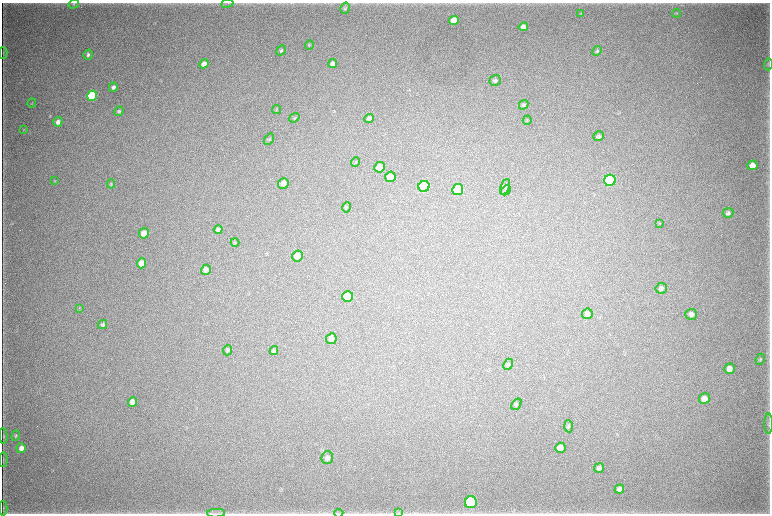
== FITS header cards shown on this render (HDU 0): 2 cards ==
NAXIS1  =                 1536 / length of data axis 1
NAXIS2  =                 1023 / length of data axis 2

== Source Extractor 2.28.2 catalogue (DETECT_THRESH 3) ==
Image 1536 x 1023 px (HDU 0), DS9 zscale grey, zoomed out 1/2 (1 PNG px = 2 x 2 image px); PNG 772 x 516 px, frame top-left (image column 1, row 1022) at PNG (2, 3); each listed source drawn as its Kron ellipse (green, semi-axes under 4 px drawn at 4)
Background 5460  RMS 43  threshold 128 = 3 sigma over >= 5 px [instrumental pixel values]
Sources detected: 84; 4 cannot appear on this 1/2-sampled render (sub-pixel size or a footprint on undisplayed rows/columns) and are neither listed nor drawn; the other 80 listed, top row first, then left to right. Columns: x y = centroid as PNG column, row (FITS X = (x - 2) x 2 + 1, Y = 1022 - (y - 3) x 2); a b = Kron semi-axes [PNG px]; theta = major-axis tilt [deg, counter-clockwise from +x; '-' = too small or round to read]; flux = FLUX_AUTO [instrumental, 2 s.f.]
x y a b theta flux
227 3 6 2 9 7.3e+03
74 4 5 4 - 1.2e+04
345 8 5 4 - 1.5e+04
677 13 4 3 - 6.0e+03
581 14 3 3 - 6.3e+03
454 20 5 4 - 1.2e+05
523 27 4 4 - 4.7e+04
309 45 5 3 - 6.4e+03
281 50 5 4 - 1.5e+04
597 51 5 4 - 1.4e+04
3 53 6 2 90 6.5e+03
88 55 5 4 - 1.9e+04
204 64 5 4 - 5.6e+04
333 64 5 4 - 4.1e+04
768 64 6 2 88 5.7e+03
495 80 6 5 - 2.1e+04
113 87 5 4 - 3.0e+04
92 96 5 5 - 8.3e+05
32 103 5 2 - 4.5e+03
524 105 5 4 - 1.5e+04
277 109 4 3 - 7.7e+03
119 111 5 5 - 1.4e+04
294 118 5 4 - 9.9e+03
369 118 5 4 - 2.6e+04
527 120 4 2 - 6.3e+03
58 122 5 4 - 4.2e+04
24 129 4 2 - 5.2e+03
599 136 6 4 33 1.8e+04
269 139 6 3 53 1.0e+04
355 162 5 3 - 7.2e+03
752 165 5 4 - 7.2e+04
380 167 5 5 - 1.2e+05
390 177 5 5 - 7.9e+04
55 180 3 2 - 5.0e+03
610 180 6 5 - 1.4e+06
283 183 5 5 - 4.7e+04
111 184 4 3 - 6.9e+03
424 186 5 5 - 1.1e+06
505 187 8 4 66 1.6e+04
458 189 5 5 - 5.0e+05
506 190 5 4 - 1.2e+04
347 207 5 4 - 9.8e+03
728 213 5 5 - 2.0e+04
659 223 3 3 - 6.4e+03
218 230 4 4 - 2.5e+04
144 233 5 5 - 9.6e+04
235 242 4 3 - 8.6e+03
297 256 5 5 - 9.2e+04
142 263 5 4 - 1.2e+05
206 270 5 5 - 6.1e+04
661 288 6 5 - 2.9e+04
348 296 5 5 - 3.6e+05
79 308 4 2 - 4.9e+03
587 314 5 5 - 2.9e+04
691 314 6 5 - 3.6e+04
103 324 5 4 - 1.4e+04
331 339 5 5 - 4.0e+04
228 350 5 4 - 1.5e+04
274 351 4 3 - 1.9e+04
760 359 6 3 64 9.0e+03
508 364 6 4 67 1.6e+04
730 369 5 5 - 5.4e+04
704 399 5 5 - 6.8e+04
132 402 5 4 - 4.7e+04
516 404 6 4 55 1.3e+04
768 424 10 1 90 7.6e+03
569 426 6 4 -86 1.3e+04
3 436 8 3 -85 1.1e+04
16 436 5 3 - 1.2e+04
21 448 5 4 - 4.9e+04
560 448 5 5 - 6.9e+04
327 458 6 6 - 3.4e+04
3 460 7 1 86 8.0e+03
599 468 5 4 - 2.6e+04
619 489 5 4 - 3.4e+04
471 502 6 6 - 1.1e+06
3 508 7 1 89 7.5e+03
216 513 9 2 4 1.6e+04
339 513 4 2 - 7.0e+03
399 513 4 2 - 6.4e+03
At the frame edge (FLAGS 8, measured only in part): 2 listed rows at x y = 216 513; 339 513
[4 sub-pixel or undisplayed-footprint detections neither listed nor drawn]